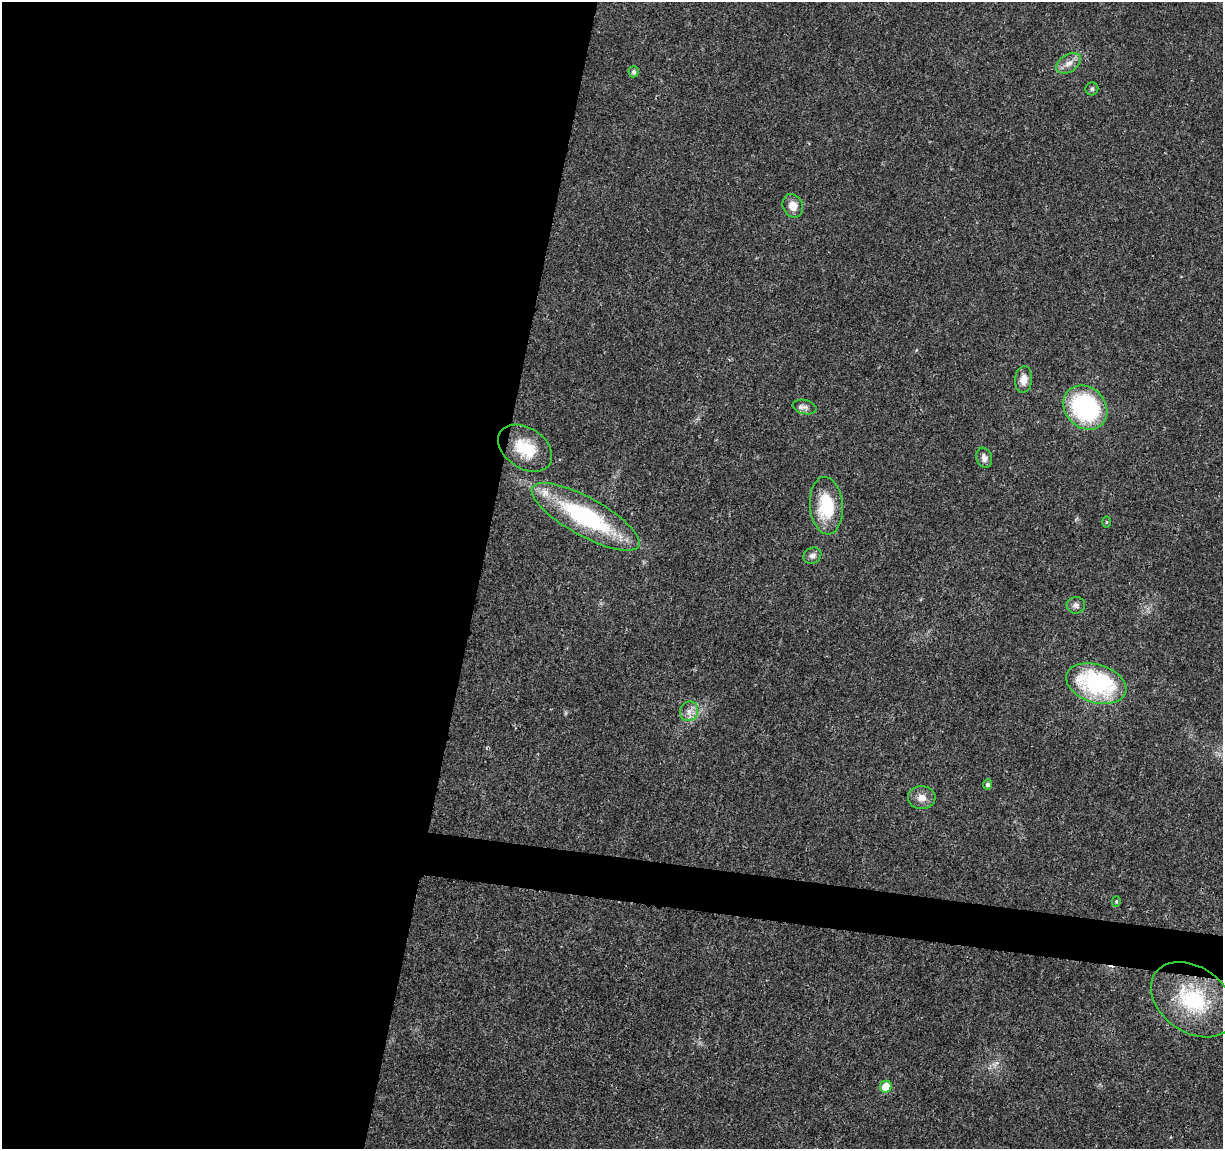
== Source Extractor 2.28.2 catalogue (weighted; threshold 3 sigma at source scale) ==
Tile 5 of 4 x 4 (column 1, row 2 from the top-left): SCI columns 5-1225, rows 2521-3667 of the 4896 x 5099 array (HDU 1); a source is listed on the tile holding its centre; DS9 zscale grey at full resolution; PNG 1225 x 1151 px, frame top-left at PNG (2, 2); each listed source drawn as its Kron ellipse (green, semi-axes under 4 px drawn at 4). Shown black and unused: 42% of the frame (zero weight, under 3 of 4 exposures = <1% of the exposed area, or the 3 px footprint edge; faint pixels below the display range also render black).
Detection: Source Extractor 2.28.2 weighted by HDU 2 'WHT'; one run over the whole footprint, this tile lists its part. Background 0.0204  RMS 0.0029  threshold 0.0131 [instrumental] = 3 sigma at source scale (4.5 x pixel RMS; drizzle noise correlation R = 1.50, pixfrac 1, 0.0396/0.0396 arcsec/px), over >= 5 px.
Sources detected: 22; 1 cosmic-ray / hot-pixel residue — neither listed nor drawn; the other 21 listed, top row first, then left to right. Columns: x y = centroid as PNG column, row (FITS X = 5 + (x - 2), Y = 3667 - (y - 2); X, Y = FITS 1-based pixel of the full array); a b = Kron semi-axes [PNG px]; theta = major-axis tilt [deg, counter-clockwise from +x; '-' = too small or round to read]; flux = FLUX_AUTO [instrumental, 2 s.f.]
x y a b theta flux
1069 63 14 8 33 2.3
634 72 6 5 - 0.89
1092 89 6 6 - 0.63
793 206 12 10 -65 2.9
1024 379 13 8 84 2.7
805 407 12 7 -12 1.2
1085 408 24 20 -44 37
525 448 29 20 -34 10
984 458 10 7 -72 1.5
826 506 29 16 -85 15
585 517 61 19 -29 38
1106 522 5 3 - 0.32
812 556 9 7 28 1.2
1076 605 9 8 - 1.1
1096 684 31 19 -17 35
689 711 10 9 - 2
988 784 5 4 - 0.82
922 798 14 11 -2 2.6
1116 901 5 4 - 0.46
1193 1000 46 32 -36 24
886 1087 6 5 - 4.7